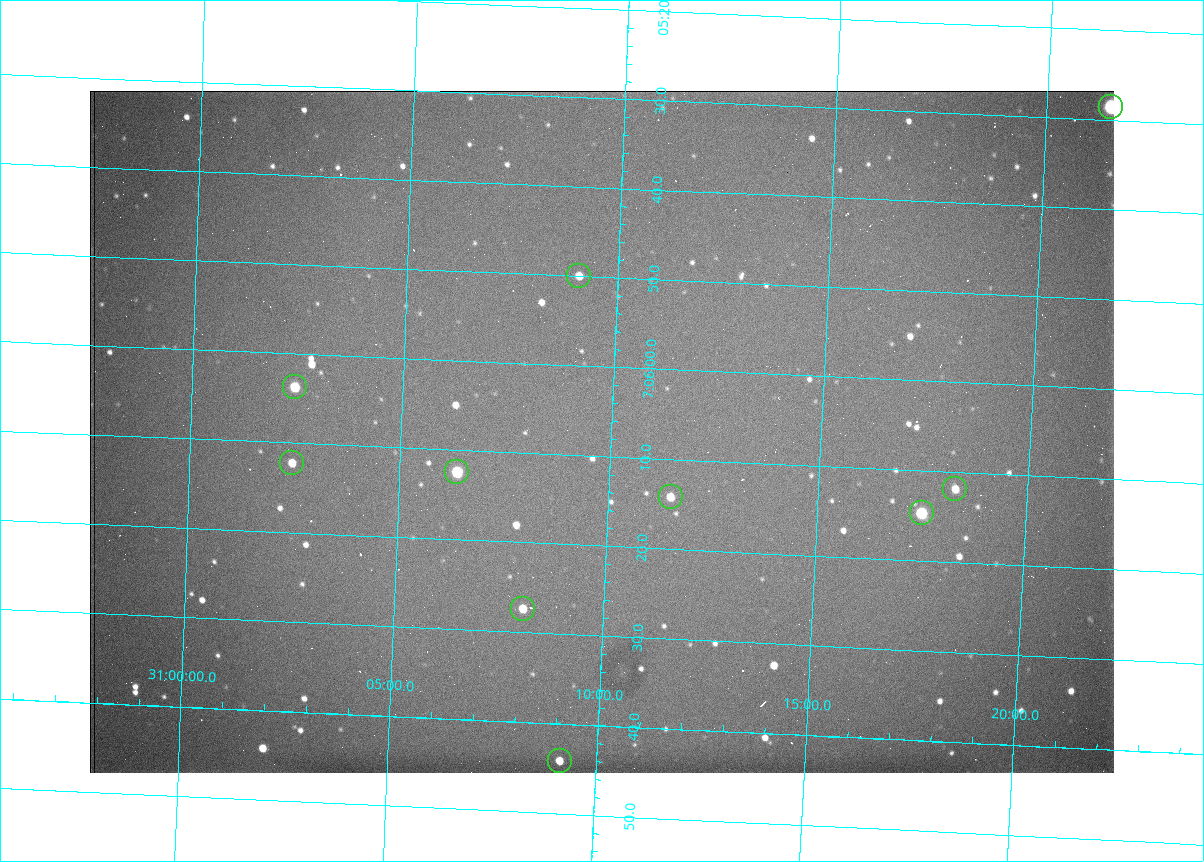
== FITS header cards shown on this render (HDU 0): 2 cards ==
NAXIS1  =                 1024 /fastest changing axis
NAXIS2  =                  682 /next to fastest changing axis

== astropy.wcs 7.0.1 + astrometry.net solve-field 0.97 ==
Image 1024 x 682 px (HDU 0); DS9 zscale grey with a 90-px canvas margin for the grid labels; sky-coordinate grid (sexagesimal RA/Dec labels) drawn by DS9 from the SOLVED WCS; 10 Tycho-2 reference stars matched to detected sources circled (green)
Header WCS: RA---TAN/DEC--TAN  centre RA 07:06:07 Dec +31:10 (106.53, +31.16 deg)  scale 1.44 arcsec/px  FOV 24.5' x 16.3'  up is -93 deg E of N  parity flipped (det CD > 0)
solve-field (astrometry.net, Tycho-2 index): VERIFIED the header's WCS against the Tycho-2 star catalogue (10 matches, 0 conflicts) and refined it, rather than solving blind
Solved WCS: RA---TAN-SIP/DEC--TAN-SIP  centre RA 07:06:07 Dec +31:10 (106.53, +31.16 deg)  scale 1.43 arcsec/px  FOV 24.4' x 16.3'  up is -92 deg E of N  parity flipped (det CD > 0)
The solver's refit moves the header's centre by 0.66 arcsec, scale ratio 0.9963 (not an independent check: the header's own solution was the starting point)
Tycho-2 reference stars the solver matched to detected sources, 10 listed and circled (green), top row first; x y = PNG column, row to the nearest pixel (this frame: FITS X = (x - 90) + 1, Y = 682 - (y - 91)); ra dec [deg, ICRS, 3 dp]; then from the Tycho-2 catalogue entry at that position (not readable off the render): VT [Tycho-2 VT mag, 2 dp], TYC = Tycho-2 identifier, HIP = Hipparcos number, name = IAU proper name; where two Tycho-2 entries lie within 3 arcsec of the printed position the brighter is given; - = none
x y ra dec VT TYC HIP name
1111 107 106.369 +31.359 8.79 2438-636-1 - -
579 276 106.458 +31.151 12.35 2438-728-1 - -
295 387 106.516 +31.041 10.39 2438-398-1 - -
292 463 106.551 +31.041 11.84 2438-663-1 - -
457 472 106.552 +31.106 9.20 2438-180-1 - -
955 489 106.550 +31.305 11.61 2438-184-1 - -
671 497 106.559 +31.192 11.79 2438-1039-1 - -
922 513 106.562 +31.292 10.01 2438-106-1 - -
523 609 106.614 +31.135 11.36 2438-550-1 - -
560 761 106.684 +31.152 11.76 2438-931-1 - -